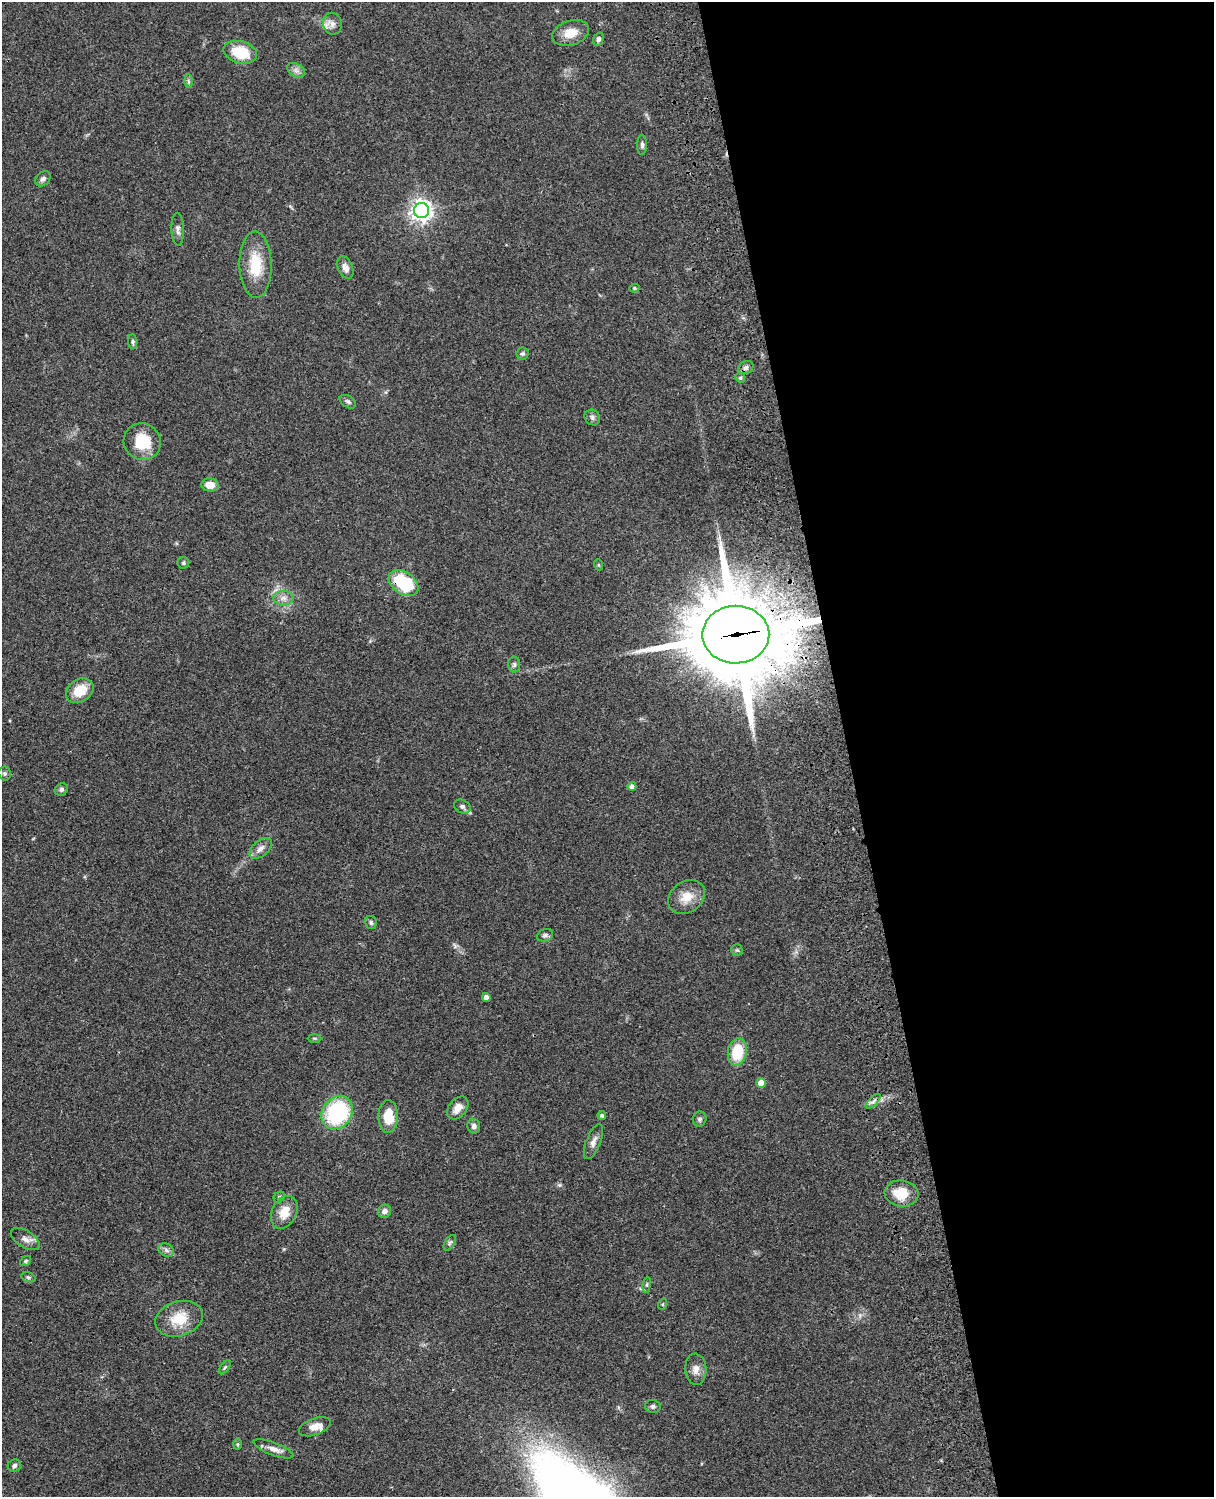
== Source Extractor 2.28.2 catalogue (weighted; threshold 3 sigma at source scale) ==
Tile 8 of 4 x 3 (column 4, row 2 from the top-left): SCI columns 3756-4967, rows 1772-3266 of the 5086 x 4925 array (HDU 1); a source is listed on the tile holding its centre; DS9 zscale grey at full resolution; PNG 1216 x 1499 px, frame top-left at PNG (2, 2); each listed source drawn as its Kron ellipse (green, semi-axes under 4 px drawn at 4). Shown black and unused: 30% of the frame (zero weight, under 3 of 4 exposures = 6% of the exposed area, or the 3 px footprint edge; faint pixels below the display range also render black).
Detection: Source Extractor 2.28.2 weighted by HDU 2 'WHT'; one run over the whole footprint, this tile lists its part. Background 0.0759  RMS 0.0057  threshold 0.0258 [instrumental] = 3 sigma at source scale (4.5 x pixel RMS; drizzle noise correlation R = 1.50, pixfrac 1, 0.05/0.05 arcsec/px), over >= 5 px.
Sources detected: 70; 2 inside a brighter listed object's ellipse — not listed separately; the other 68 listed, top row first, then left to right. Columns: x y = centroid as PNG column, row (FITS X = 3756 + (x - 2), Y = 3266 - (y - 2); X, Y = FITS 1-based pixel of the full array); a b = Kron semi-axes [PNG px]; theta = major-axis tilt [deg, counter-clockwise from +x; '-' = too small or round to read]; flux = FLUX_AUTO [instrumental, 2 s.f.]
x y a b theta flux
332 24 11 9 -80 3.6
570 33 19 12 19 9
598 39 7 5 70 1.7
240 52 17 11 -15 18
296 70 10 6 -30 2.2
188 81 7 4 -89 0.93
642 145 10 5 -90 1.5
43 179 9 6 43 1.8
421 210 7 7 - 350
178 229 16 6 -88 2.5
256 265 33 16 -89 19
345 267 12 7 -66 3.7
635 288 5 4 - 0.84
133 342 7 4 -87 1.1
523 354 6 6 - 1.2
746 368 8 6 27 1.9
740 378 5 4 - 0.78
348 402 9 5 -31 1.5
592 417 8 7 - 1.7
142 442 19 18 - 18
210 485 8 6 -6 5.7
183 563 6 6 - 1
599 565 6 3 -71 0.61
404 583 16 11 -34 34
284 598 10 7 0 3
736 635 33 29 1 8900
514 664 8 6 -89 1.5
80 691 15 11 34 12
5 773 7 6 - 1.3
632 786 4 4 - 2.6
61 789 7 6 - 1.4
462 806 9 6 -32 2
261 848 13 7 41 3.5
687 897 20 15 36 9.3
371 922 6 5 - 1.2
545 935 8 6 19 1.5
737 950 5 5 - 0.91
486 998 4 4 - 3
314 1038 7 3 0 0.71
737 1052 14 9 79 19
761 1083 5 5 - 7
873 1101 9 3 45 1.6
458 1108 13 9 50 5.5
337 1113 18 14 54 54
602 1115 4 4 - 1.2
388 1116 16 10 88 13
700 1119 7 7 - 1.4
474 1126 7 6 - 1.7
593 1142 18 7 68 3.2
901 1193 17 13 -7 13
279 1197 6 5 - 0.92
384 1211 7 6 - 2.8
284 1212 17 12 64 9.4
25 1239 16 8 -32 3.7
450 1243 9 4 56 1.1
166 1250 8 6 -30 2
26 1261 6 4 40 0.95
28 1277 7 4 -18 0.97
647 1285 8 4 82 1
663 1304 6 3 71 0.65
179 1319 24 17 17 15
225 1367 8 4 54 0.85
696 1369 16 10 -85 4.5
653 1406 8 6 -16 1.5
315 1427 16 8 20 5.3
238 1444 6 4 89 0.72
273 1449 21 6 -20 3.9
14 1466 7 6 - 1.4
Overlapping masked pixels (flux is a lower limit): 2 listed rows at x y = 404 583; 736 635